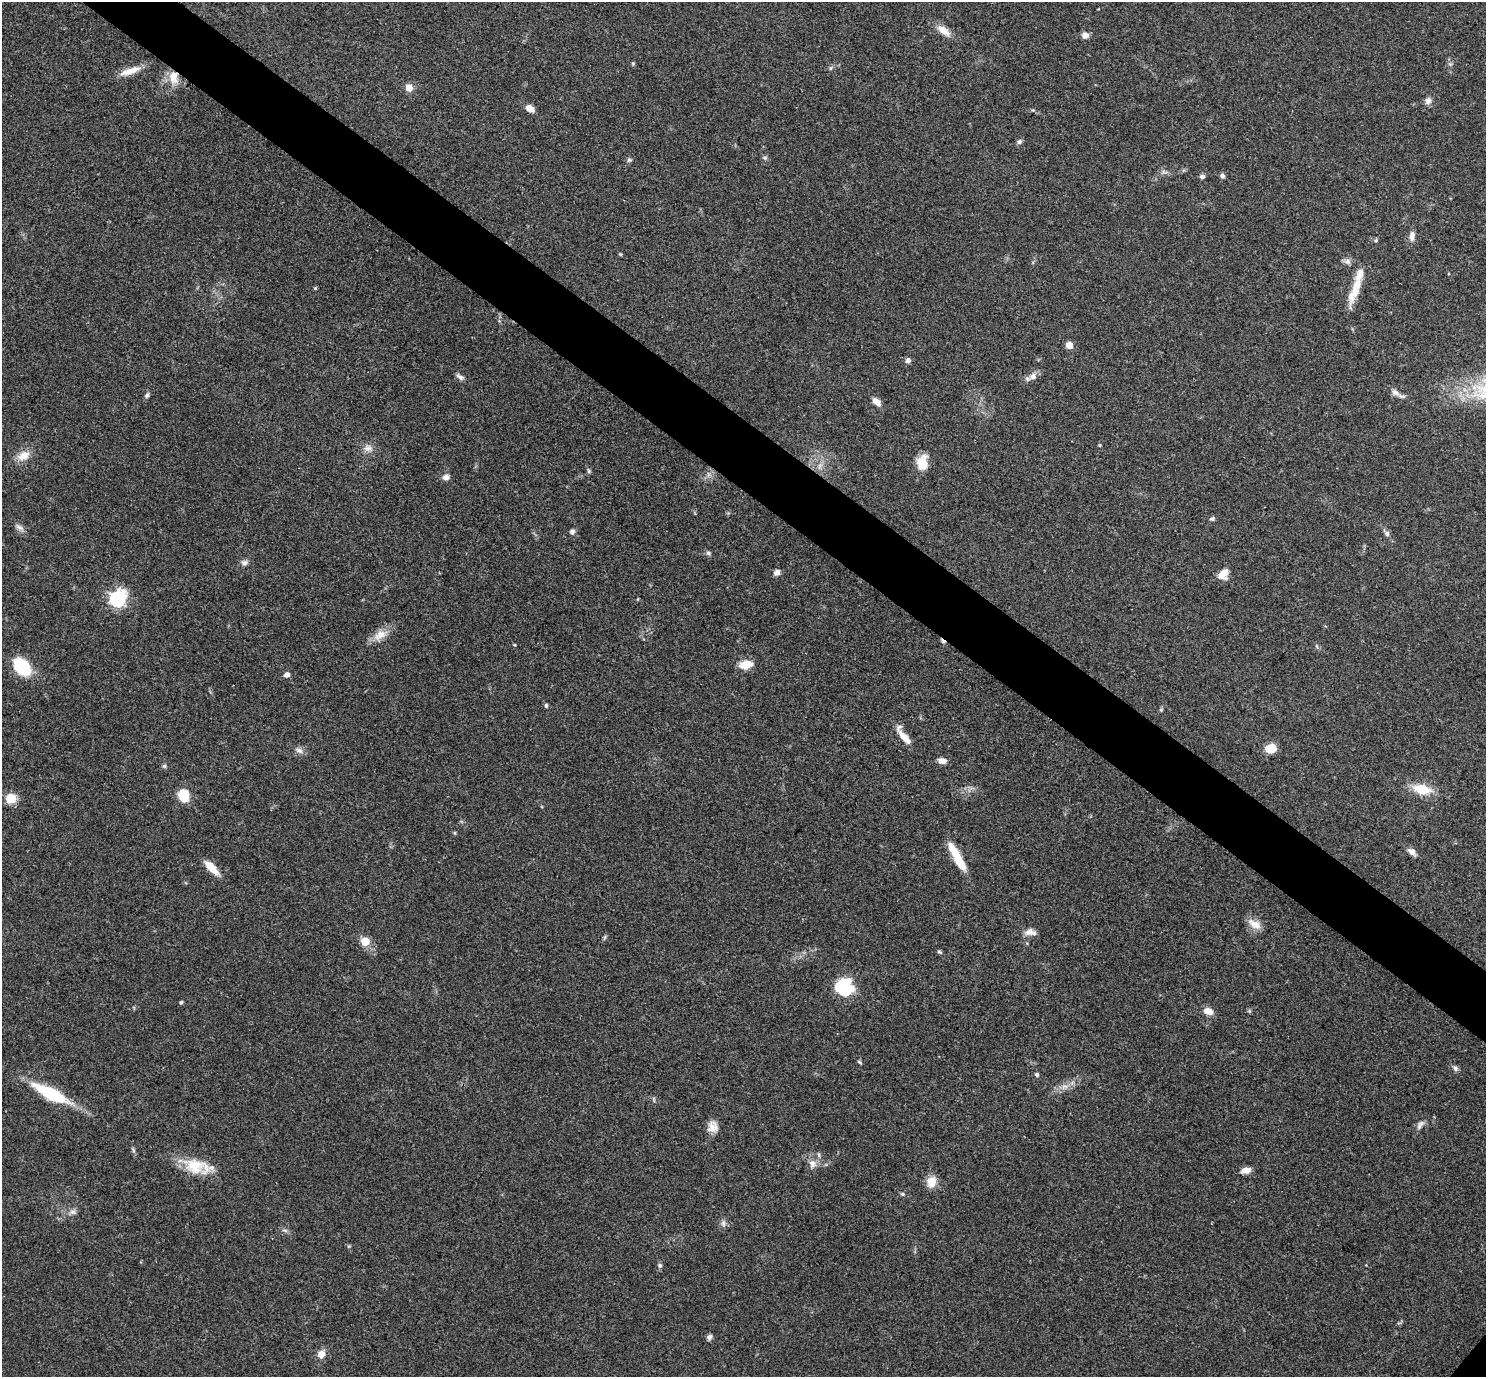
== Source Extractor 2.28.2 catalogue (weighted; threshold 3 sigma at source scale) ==
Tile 11 of 4 x 4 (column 3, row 3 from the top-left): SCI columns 2973-4456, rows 1528-2902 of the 5943 x 5946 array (HDU 1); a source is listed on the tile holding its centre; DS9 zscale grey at full resolution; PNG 1488 x 1379 px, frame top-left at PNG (2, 2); no overlay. Shown black and unused: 5% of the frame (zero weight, under 3 of 4 exposures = <1% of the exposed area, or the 3 px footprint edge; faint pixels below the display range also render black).
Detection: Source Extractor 2.28.2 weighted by HDU 2 'WHT'; one run over the whole footprint, this tile lists its part. Background 0.0766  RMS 0.0062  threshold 0.0279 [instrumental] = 3 sigma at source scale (4.5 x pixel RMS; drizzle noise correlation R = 1.50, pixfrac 1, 0.05/0.05 arcsec/px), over >= 5 px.
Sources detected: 95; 1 cosmic-ray / hot-pixel residue — not listed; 4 inside a brighter listed object's ellipse — not listed separately; the other 90 listed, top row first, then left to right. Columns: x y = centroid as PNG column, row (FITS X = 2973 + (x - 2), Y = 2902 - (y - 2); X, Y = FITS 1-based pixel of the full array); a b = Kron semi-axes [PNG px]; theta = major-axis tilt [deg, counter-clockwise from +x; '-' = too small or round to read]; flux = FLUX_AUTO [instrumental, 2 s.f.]
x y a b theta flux
944 31 21 9 -37 6.9
1085 35 7 7 - 3.3
633 63 5 5 - 0.69
1450 64 5 5 - 1.1
831 68 6 4 70 0.9
130 71 30 8 18 8.3
174 77 19 12 -88 9.2
409 87 5 5 - 9.8
1428 101 10 8 59 2.6
529 108 9 6 -25 6.2
1019 142 7 6 - 1.6
765 158 6 5 - 1.1
629 160 7 5 43 1.2
1164 172 10 4 -13 1.5
1202 176 6 5 - 1.5
1222 176 6 5 - 1.6
1412 236 13 7 81 3.4
1376 240 6 4 -4 0.97
620 254 5 4 - 0.62
1347 261 10 6 -2 2.3
315 288 5 4 - 0.7
1354 292 33 11 68 12
1069 345 5 5 - 11
908 360 7 6 - 2
1033 376 10 9 - 3.8
460 377 12 6 -30 2.1
1395 392 11 7 -31 2.7
147 395 8 6 54 1.4
877 402 11 6 -44 4.2
368 448 13 9 1 4.1
23 456 18 11 27 7.3
922 463 19 13 82 9.1
820 466 8 5 46 2
589 471 7 5 -74 1.1
708 474 7 4 -72 1.4
446 477 8 7 - 3
1212 519 7 5 11 1.4
20 528 12 6 -28 2.6
572 531 7 6 - 1.9
1387 534 7 6 - 2.1
708 553 7 5 -17 1.3
244 563 8 7 - 2.3
777 572 9 7 39 2.5
1223 574 12 9 55 7.2
117 599 7 7 - 130
380 635 22 11 33 7.7
514 645 4 3 - 0.64
746 665 14 9 12 8.8
22 667 19 12 -45 32
287 675 7 6 - 2.5
546 705 5 4 - 1.1
1161 709 6 4 20 0.78
904 736 26 7 -54 8.2
1271 748 11 9 19 10
299 750 12 7 -29 2.7
942 761 9 6 -10 3.8
164 766 6 5 - 1.1
1422 789 22 12 -12 15
184 796 9 7 -79 23
11 798 11 9 -14 9.6
1412 852 8 6 -32 4.6
958 860 26 9 -62 16
211 867 21 8 -47 9.2
1254 924 18 10 -30 6.4
1030 932 15 8 -4 4.3
605 937 7 4 71 0.95
365 941 5 5 - 20
940 952 7 4 -26 0.89
845 988 20 18 -68 25
181 1002 5 4 - 0.92
1208 1011 10 7 -19 6.4
859 1062 7 4 -37 0.86
1455 1068 9 6 -52 1.8
1037 1074 5 4 - 1.6
1064 1086 10 6 -5 3
50 1093 42 12 -27 38
1420 1125 15 6 56 2.8
712 1127 14 12 90 5.6
819 1155 7 3 -71 0.95
812 1164 12 10 -87 4.4
195 1166 34 19 -16 20
1246 1170 11 7 12 4.3
931 1182 13 10 78 8
902 1194 5 5 - 0.82
72 1212 9 7 -15 2.3
723 1223 9 7 -79 2.2
285 1230 7 4 -19 1.2
660 1265 6 6 - 1.4
709 1337 8 6 66 1.8
321 1354 9 8 - 5.3
Overlapping masked pixels (flux is a lower limit): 1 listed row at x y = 174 77